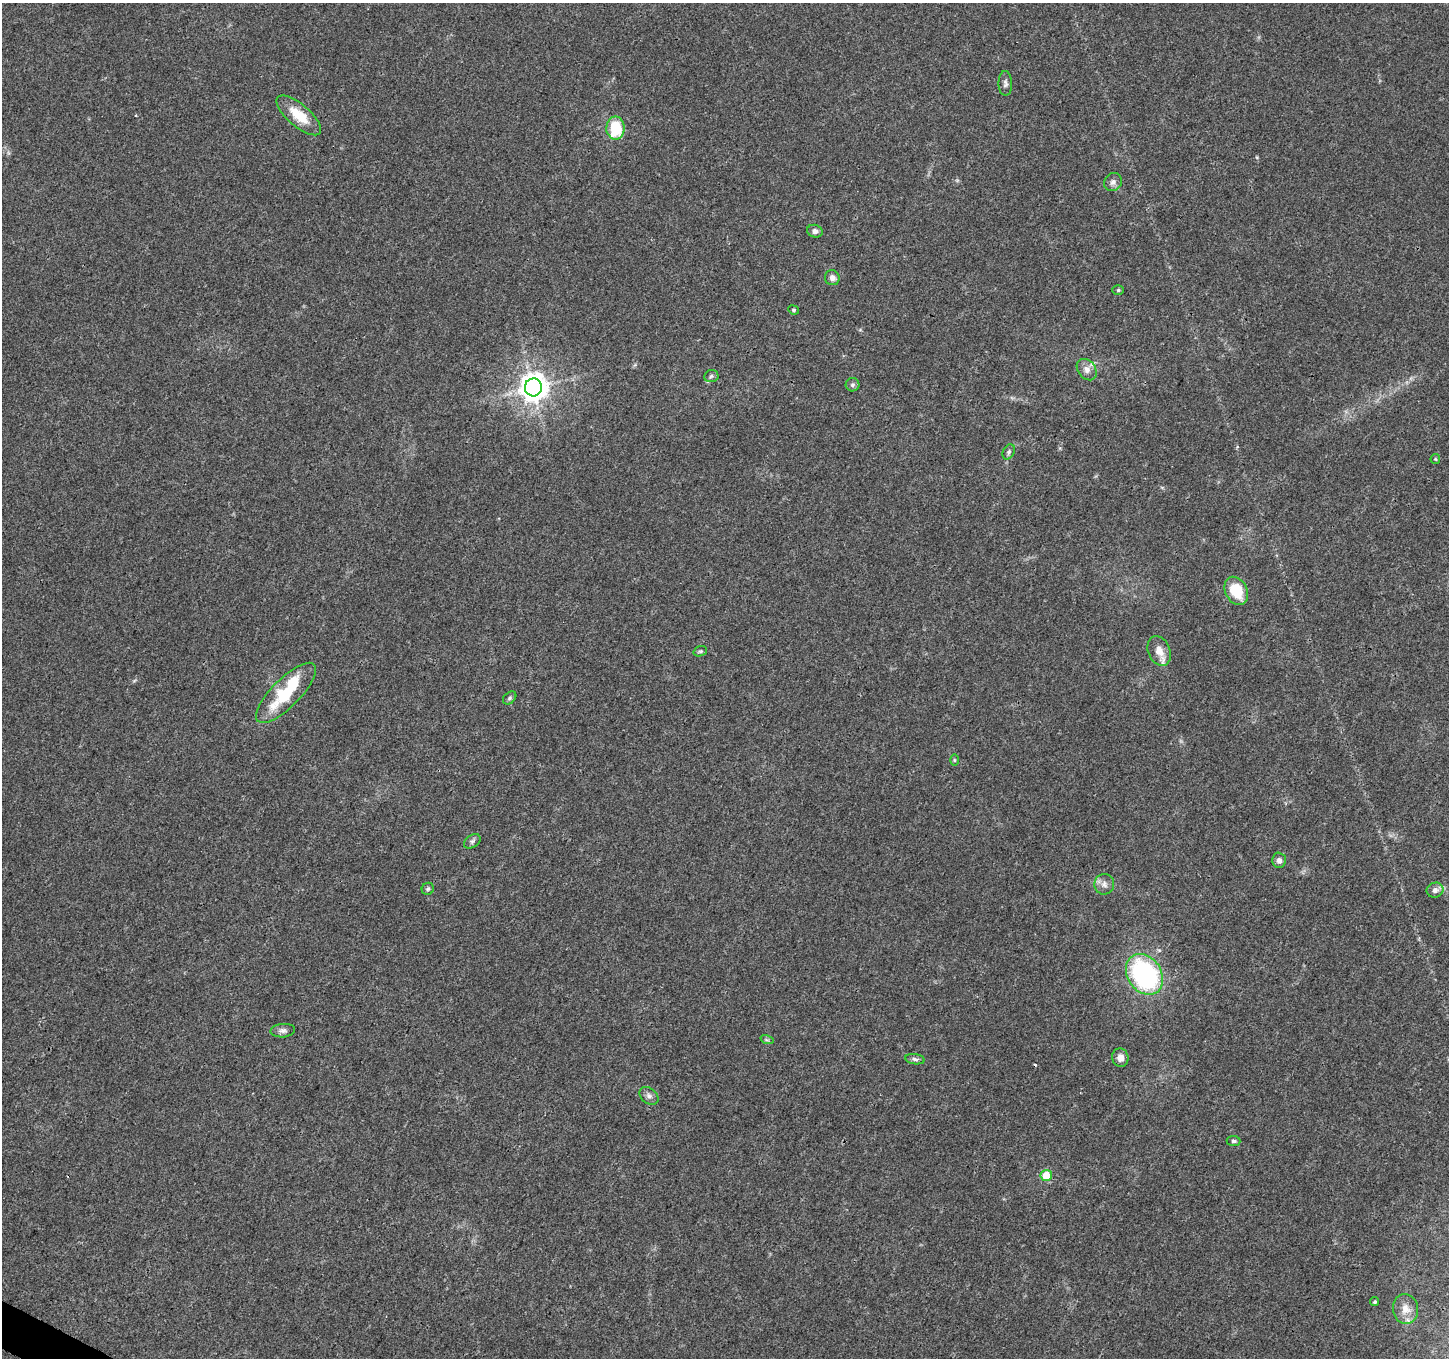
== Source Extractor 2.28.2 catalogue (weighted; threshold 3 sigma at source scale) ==
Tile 7 of 4 x 4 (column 3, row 2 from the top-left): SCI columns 2897-4343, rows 2912-4267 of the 5799 x 5887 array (HDU 1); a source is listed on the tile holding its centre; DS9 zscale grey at full resolution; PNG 1451 x 1360 px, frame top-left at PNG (2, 3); each listed source drawn as its Kron ellipse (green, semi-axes under 4 px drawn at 4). Shown black and unused: <1% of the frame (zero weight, under 3 of 4 exposures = <1% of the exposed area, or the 3 px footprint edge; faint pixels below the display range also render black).
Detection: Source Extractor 2.28.2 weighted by HDU 2 'WHT'; one run over the whole footprint, this tile lists its part. Background 0.0214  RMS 0.0028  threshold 0.0128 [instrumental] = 3 sigma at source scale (4.5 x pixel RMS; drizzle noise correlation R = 1.50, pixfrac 1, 0.0396/0.0396 arcsec/px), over >= 5 px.
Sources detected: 38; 1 cosmic-ray / hot-pixel residue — neither listed nor drawn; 2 inside a brighter listed object's ellipse — not listed separately; the other 35 listed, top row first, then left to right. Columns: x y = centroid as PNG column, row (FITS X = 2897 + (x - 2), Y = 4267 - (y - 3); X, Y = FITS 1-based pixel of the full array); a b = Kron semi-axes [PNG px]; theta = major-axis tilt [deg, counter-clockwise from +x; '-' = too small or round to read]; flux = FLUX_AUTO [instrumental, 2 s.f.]
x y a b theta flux
1005 83 12 6 -89 1
299 115 28 11 -41 7.2
615 128 11 9 90 14
1113 182 9 8 - 1.2
815 231 8 6 -17 1.2
832 278 7 7 - 1.3
1118 290 6 5 - 0.45
793 310 5 4 - 0.39
1087 370 12 8 -51 1.8
711 376 7 6 - 0.68
852 385 7 7 - 0.75
533 387 9 8 - 400
1009 452 8 5 62 0.65
1435 459 5 4 - 0.33
1236 591 15 11 -63 8.6
700 651 7 5 19 0.51
1159 651 15 11 -68 3.3
286 693 40 14 45 16
510 698 7 5 42 0.62
954 760 6 4 -89 0.35
472 841 9 6 34 0.81
1279 860 7 7 - 1.2
1104 884 10 10 - 1.6
428 889 6 6 - 0.55
1435 890 8 7 - 1.4
1144 974 22 17 -56 47
283 1031 12 6 5 1.1
767 1040 7 4 -18 0.49
1120 1058 9 8 - 1.9
915 1059 10 5 -9 0.83
649 1096 11 7 -40 1.2
1234 1141 7 5 -5 0.6
1046 1175 5 5 - 7
1374 1302 4 4 - 0.42
1405 1309 15 12 -83 3.1